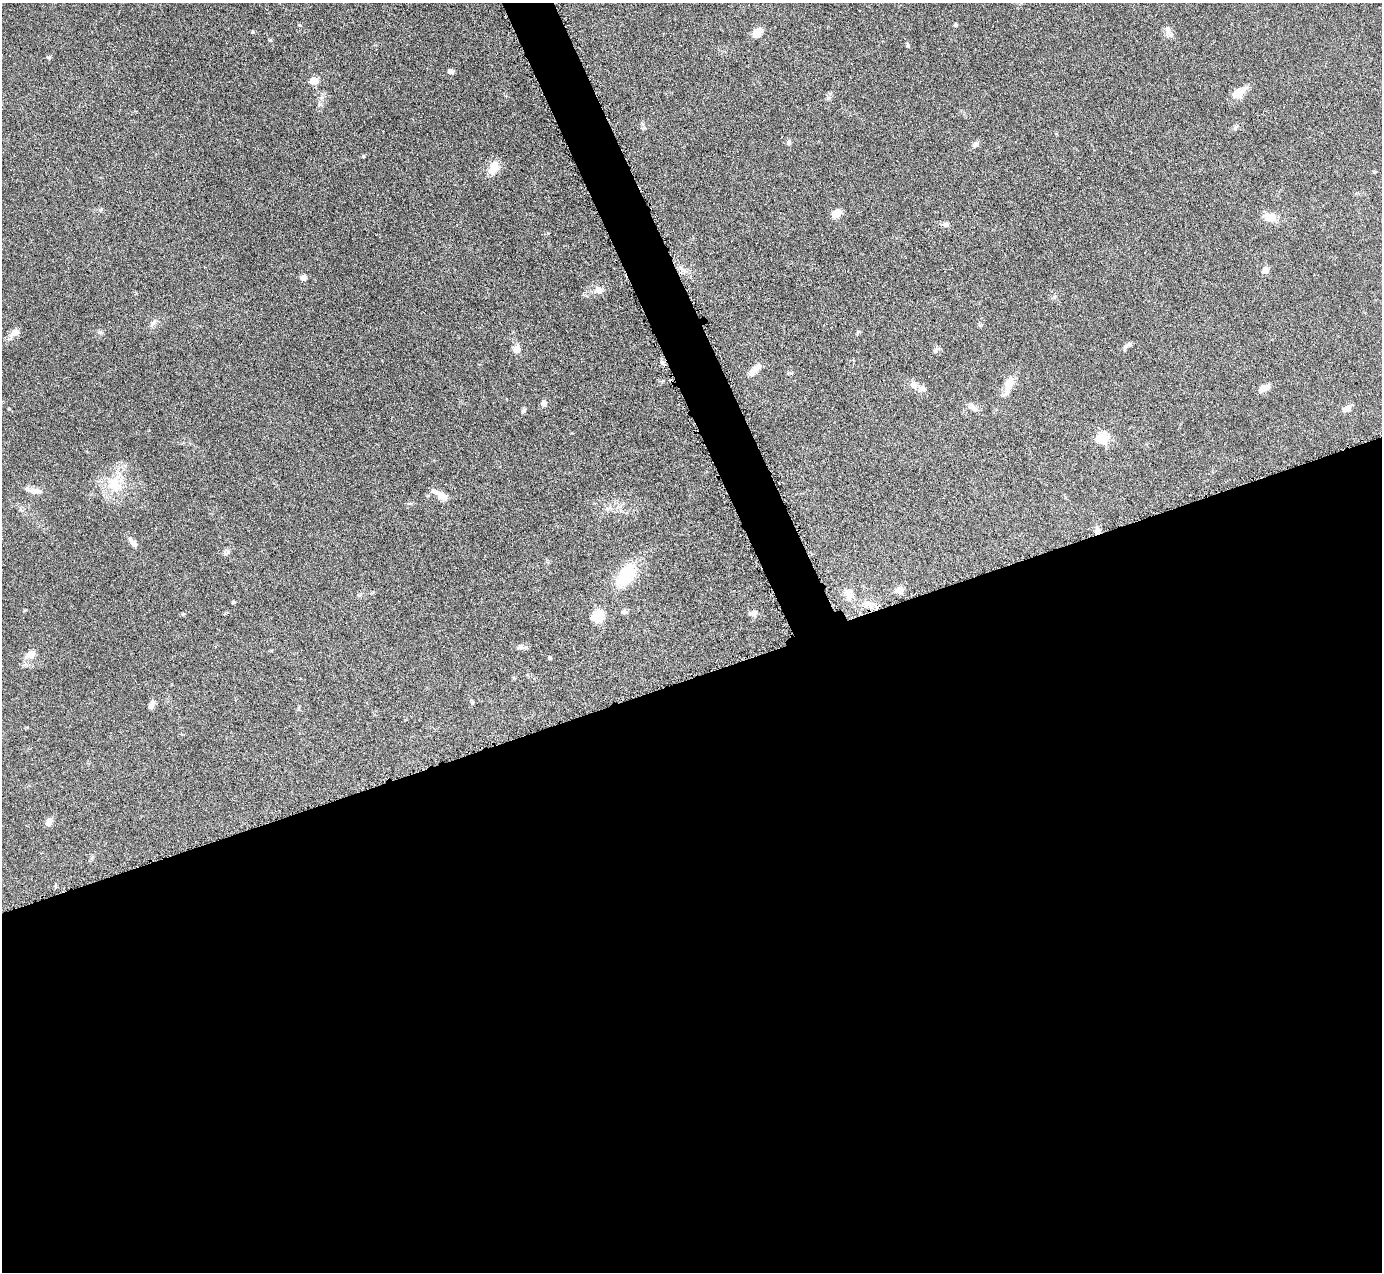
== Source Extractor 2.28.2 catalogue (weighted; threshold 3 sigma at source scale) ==
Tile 15 of 4 x 4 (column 3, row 4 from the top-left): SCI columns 2766-4145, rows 284-1553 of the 5530 x 5515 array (HDU 1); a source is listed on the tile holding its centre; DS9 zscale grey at full resolution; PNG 1384 x 1274 px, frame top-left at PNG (2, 3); no overlay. Shown black and unused: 49% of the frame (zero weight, under 4 of 8 exposures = <1% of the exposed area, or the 3 px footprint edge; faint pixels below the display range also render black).
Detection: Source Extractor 2.28.2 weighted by HDU 2 'WHT'; one run over the whole footprint, this tile lists its part. Background 0.0476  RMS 0.0039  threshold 0.0158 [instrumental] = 3 sigma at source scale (4.09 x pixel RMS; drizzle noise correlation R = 1.36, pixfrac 0.8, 0.05/0.05 arcsec/px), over >= 5 px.
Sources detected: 62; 4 inside a brighter listed object's ellipse — not listed separately; the other 58 listed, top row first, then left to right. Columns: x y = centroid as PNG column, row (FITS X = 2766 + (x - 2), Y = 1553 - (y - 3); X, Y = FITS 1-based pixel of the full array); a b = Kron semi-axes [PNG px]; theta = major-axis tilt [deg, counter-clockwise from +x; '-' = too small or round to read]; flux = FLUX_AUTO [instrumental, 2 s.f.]
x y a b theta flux
956 25 4 4 - 0.73
1168 30 17 6 -67 1.8
252 32 4 4 - 0.41
757 32 13 10 38 3
908 45 5 5 - 0.59
49 57 5 5 - 0.61
450 71 5 4 - 1.6
314 81 5 5 - 8.6
1239 93 20 9 36 5.1
1236 127 9 4 46 0.83
789 142 7 5 -90 0.86
976 144 9 7 37 1.4
363 156 4 3 - 0.35
494 168 20 11 70 4.3
1374 172 5 4 - 0.45
836 213 12 8 43 3
1271 217 13 10 -2 4.4
945 224 8 6 -21 1.2
1265 270 8 7 - 2
303 278 8 6 0 1.5
599 291 11 9 -38 2.2
153 323 13 4 44 1.2
14 333 10 8 33 2.6
1128 345 12 6 22 1.3
517 349 10 9 - 2.4
936 350 8 5 48 0.85
755 369 16 7 47 3.8
1009 382 13 12 - 3.2
913 385 11 8 -62 2.2
1265 388 14 7 24 2.5
544 403 7 7 - 1.4
972 407 14 7 -36 2.1
1347 409 9 6 30 2.4
523 411 7 5 52 0.77
1103 438 6 6 - 28
114 484 23 18 -70 10
35 491 18 7 -8 2.6
442 496 12 8 -26 3
608 508 8 5 19 1.1
22 510 6 4 -1 0.61
1097 531 11 7 -79 1.9
133 543 13 6 -50 2
225 553 9 6 66 1
625 575 26 15 57 18
900 590 9 8 - 2.4
850 596 13 8 53 2.3
233 602 4 3 - 0.46
867 604 11 7 7 2.3
625 611 7 6 - 1.1
752 613 11 7 4 1.4
183 614 5 4 - 0.43
598 616 10 9 - 9.1
521 647 11 5 -1 1.2
31 654 10 8 30 3
550 658 4 3 - 0.45
472 703 5 5 - 0.48
152 704 12 6 72 1.7
49 821 10 7 56 2.2
Overlapping masked pixels (flux is a lower limit): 1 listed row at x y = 1097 531
Unlisted compact peaks at least as high as the median listed source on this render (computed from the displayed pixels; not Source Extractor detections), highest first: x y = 270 40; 299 25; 320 104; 100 210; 828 98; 100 332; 548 233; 25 610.